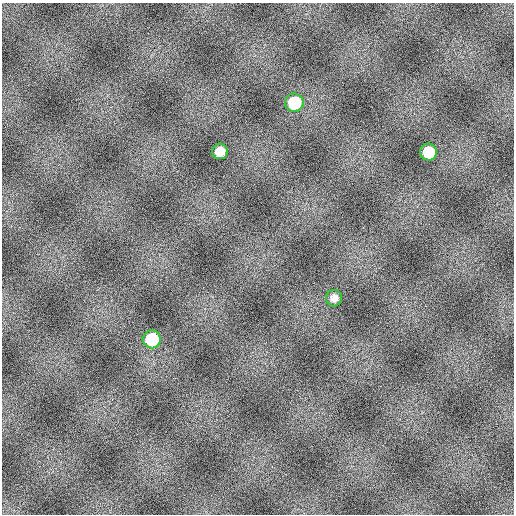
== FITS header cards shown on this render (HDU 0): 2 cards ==
NAXIS1  =                  512
NAXIS2  =                  512

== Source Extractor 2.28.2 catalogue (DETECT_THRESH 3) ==
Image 512 x 512 px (HDU 0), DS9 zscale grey, 1 PNG px = 1 image px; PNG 516 x 516 px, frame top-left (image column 1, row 512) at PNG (2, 3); each listed source drawn as its Kron ellipse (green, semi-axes under 4 px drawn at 4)
Background 2.37e+07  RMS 720000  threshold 2.15e+06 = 3 sigma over >= 5 px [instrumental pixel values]
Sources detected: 5; all 5 listed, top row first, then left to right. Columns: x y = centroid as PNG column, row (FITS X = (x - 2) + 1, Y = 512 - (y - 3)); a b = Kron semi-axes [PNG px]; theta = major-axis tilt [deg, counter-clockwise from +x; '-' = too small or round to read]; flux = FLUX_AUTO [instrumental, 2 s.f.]
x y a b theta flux
294 103 9 9 - 2.4e+09
220 151 8 8 - 6.5e+08
428 152 8 8 - 1.5e+09
334 298 8 8 - 3.1e+08
152 339 9 9 - 2.3e+09